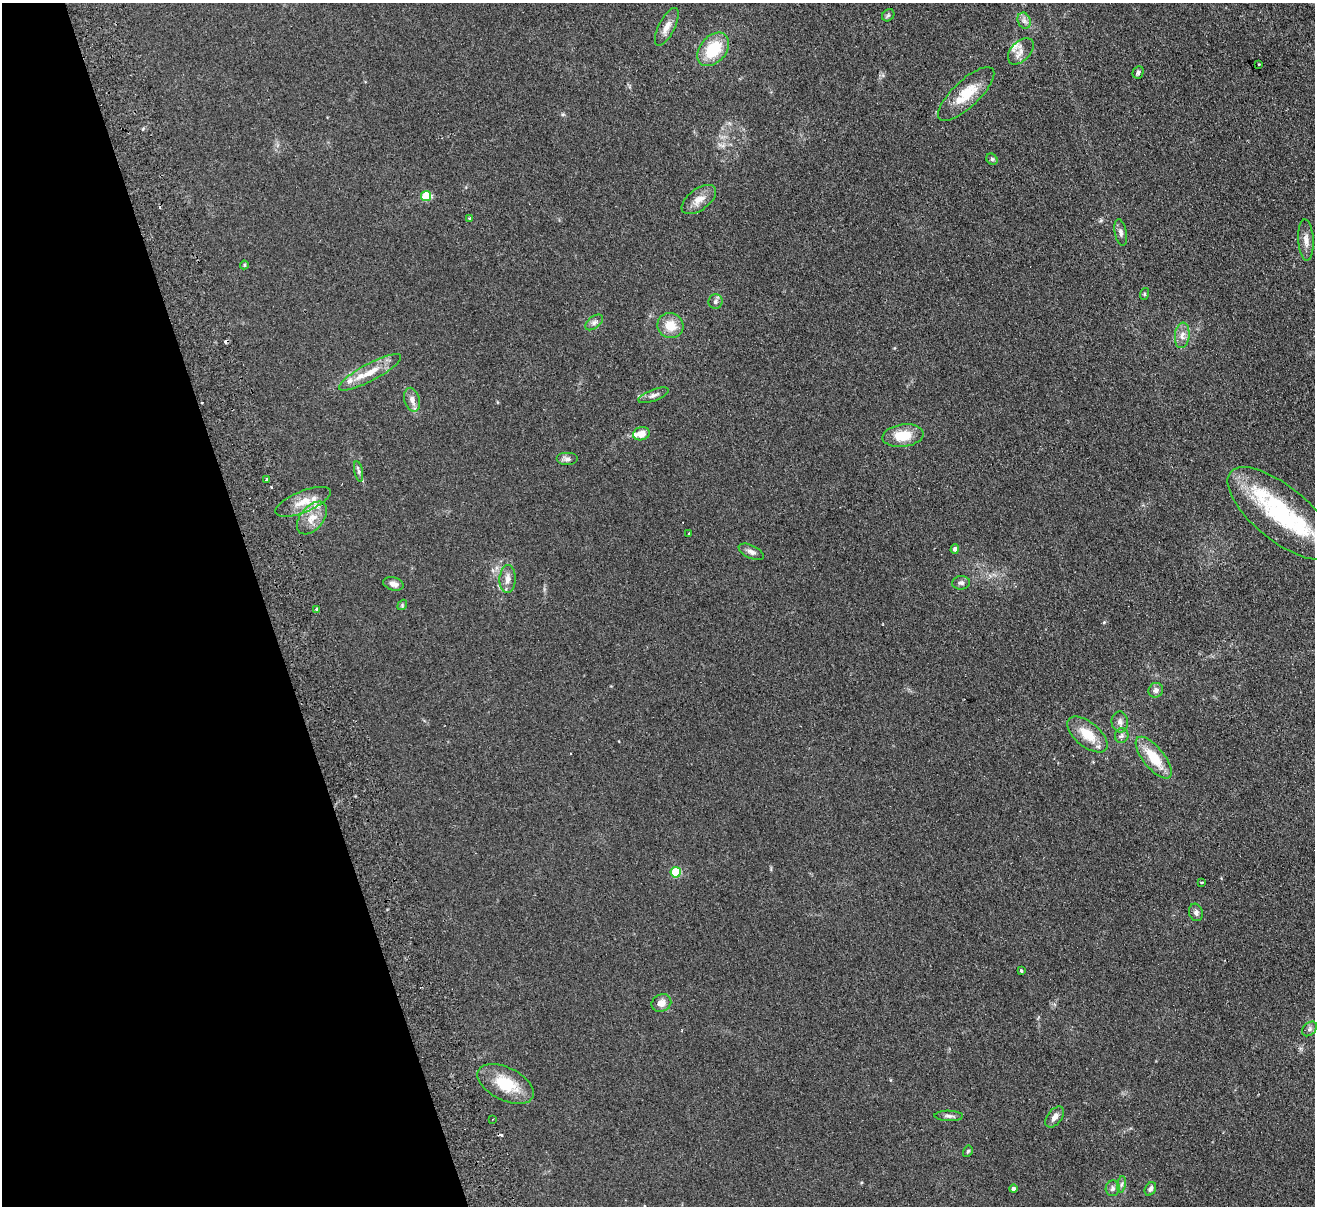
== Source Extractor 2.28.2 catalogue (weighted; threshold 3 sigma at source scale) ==
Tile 5 of 4 x 4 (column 1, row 2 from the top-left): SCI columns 56-1368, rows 2696-3899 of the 5362 x 5269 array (HDU 1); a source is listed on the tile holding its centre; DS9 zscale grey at full resolution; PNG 1317 x 1208 px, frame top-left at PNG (2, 3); each listed source drawn as its Kron ellipse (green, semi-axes under 4 px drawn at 4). Shown black and unused: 20% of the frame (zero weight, under 2 of 3 exposures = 3% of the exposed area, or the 3 px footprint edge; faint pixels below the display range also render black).
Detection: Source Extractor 2.28.2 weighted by HDU 2 'WHT'; one run over the whole footprint, this tile lists its part. Background 0.13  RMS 0.011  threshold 0.0508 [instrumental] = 3 sigma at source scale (4.5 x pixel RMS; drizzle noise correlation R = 1.50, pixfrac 1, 0.05/0.05 arcsec/px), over >= 5 px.
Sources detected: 72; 5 cosmic-ray / hot-pixel residue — neither listed nor drawn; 8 inside a brighter listed object's ellipse — not listed separately; the other 59 listed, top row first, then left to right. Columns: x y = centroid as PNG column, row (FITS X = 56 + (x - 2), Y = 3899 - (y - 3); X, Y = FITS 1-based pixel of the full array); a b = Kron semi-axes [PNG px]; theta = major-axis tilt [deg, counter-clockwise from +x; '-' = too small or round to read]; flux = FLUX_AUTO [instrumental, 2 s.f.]
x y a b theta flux
888 15 7 5 44 1.9
1024 21 8 6 -69 3.8
667 27 21 8 63 9.1
713 49 19 13 49 41
1021 51 16 9 46 8.3
1259 64 3 2 - 0.75
1138 72 6 5 - 2.8
966 94 36 13 43 29
992 159 6 5 - 1.8
426 196 5 5 - 41
699 200 20 10 36 11
470 219 3 3 - 1.8
1121 232 13 6 -79 4.2
1306 240 20 7 -87 8.4
244 265 4 4 - 1.1
1144 294 6 3 72 1.2
715 301 7 7 - 3
594 322 10 6 37 3.9
670 326 13 12 - 17
1182 335 13 7 84 6.6
370 372 35 8 28 19
653 395 16 6 21 4.4
412 400 12 7 -76 6.3
641 434 8 6 17 10
903 436 21 11 7 25
567 459 11 6 0 3.7
359 471 10 4 -79 2.5
267 479 3 3 - 3.5
303 502 29 10 22 17
1281 513 65 27 -39 130
312 518 19 11 50 14
689 533 3 3 - 2.1
955 549 4 4 - 3.6
751 552 13 6 -26 4.7
508 579 14 8 86 7.4
961 583 9 6 5 3.2
393 584 10 6 -15 5.3
402 605 5 4 - 1.2
317 609 3 3 - 2.6
1156 690 7 7 - 4.1
1120 722 10 8 -83 5
1087 734 24 12 -39 24
1122 736 7 6 - 3.2
1154 758 25 10 -51 31
676 872 5 5 - 59
1202 883 3 2 - 1.3
1196 912 9 7 -75 4
1021 971 4 3 - 1.5
661 1003 10 8 29 9
1310 1029 8 6 43 3
506 1084 30 16 -26 36
949 1116 14 5 -1 3.5
1055 1117 12 7 51 6.2
493 1119 2 2 - 0.76
968 1151 6 4 60 1.7
1121 1184 8 4 81 2.6
1113 1188 8 7 - 3.7
1013 1189 4 4 - 2.6
1150 1189 7 5 60 3.6